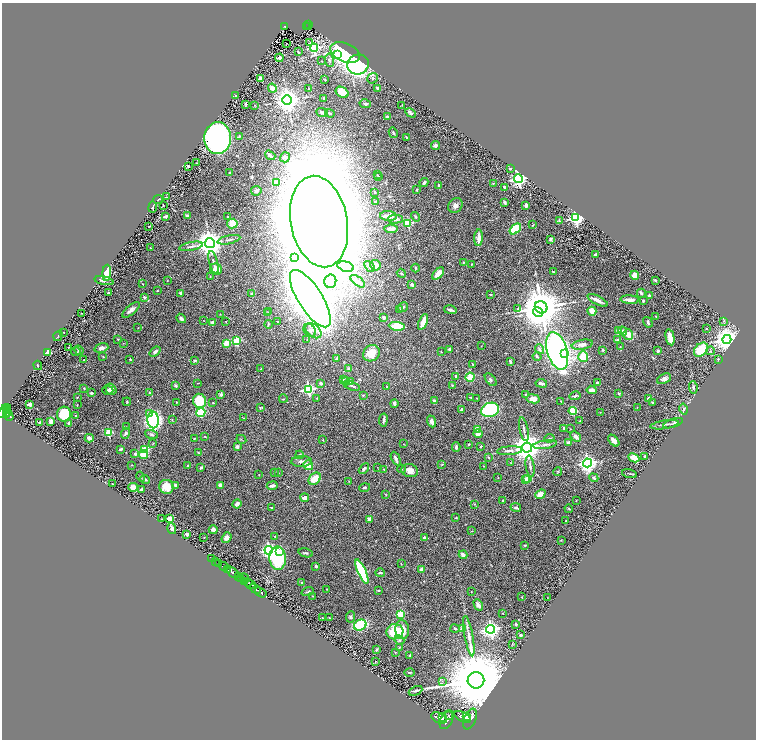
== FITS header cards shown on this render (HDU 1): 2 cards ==
NAXIS1  =                 1508
NAXIS2  =                 1475

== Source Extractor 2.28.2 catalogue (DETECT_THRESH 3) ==
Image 1508 x 1475 px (HDU 1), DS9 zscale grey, zoomed out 1/2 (1 PNG px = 2 x 2 image px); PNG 758 x 742 px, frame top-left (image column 1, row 1474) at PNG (2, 3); each listed source drawn as its Kron ellipse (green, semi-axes under 4 px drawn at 4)
Background 0.63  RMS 0.03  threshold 0.0885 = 3 sigma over >= 5 px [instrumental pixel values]
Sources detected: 449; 22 cannot appear on this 1/2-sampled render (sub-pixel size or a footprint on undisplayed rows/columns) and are neither listed nor drawn; the other 427 listed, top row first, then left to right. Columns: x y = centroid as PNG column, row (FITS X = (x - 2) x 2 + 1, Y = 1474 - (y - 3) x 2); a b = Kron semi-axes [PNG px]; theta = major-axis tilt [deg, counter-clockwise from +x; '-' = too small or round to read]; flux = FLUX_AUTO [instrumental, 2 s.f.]
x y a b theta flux
308 25 4 2 - 110
285 27 4 2 - 96
306 27 2 1 - 13
308 27 2 1 - 21
310 42 2 1 - 20
286 44 3 1 - 58
314 48 4 4 - 650
298 52 4 2 - 4.7
345 52 15 9 -23 990
337 55 3 3 - 190
279 58 4 3 - 14
329 60 7 4 -84 14
322 61 2 2 - 3
358 65 11 10 - 1300
260 78 3 2 - 15
372 78 6 5 - 13
325 80 2 2 - 2.9
272 88 5 4 - 40
309 88 3 2 - 7.4
378 88 3 2 - 14
342 92 7 5 -31 80
236 96 2 2 - 15
324 98 3 2 - 4.8
287 100 5 5 - 5500
246 104 4 2 - 4.9
365 104 6 4 -12 9.4
255 105 3 2 - 2.3
402 105 2 2 - 2.4
322 112 6 4 -21 9.7
330 113 5 3 - 7
411 113 6 3 -30 14
387 117 3 3 - 9.3
393 133 5 3 - 6.3
239 136 3 2 - 4.3
407 137 3 1 - 4.9
217 138 16 13 84 2500
435 146 4 4 - 14
270 155 5 2 - 14
285 157 5 5 - 17
196 163 2 1 - 2.2
188 166 2 2 - 5.5
510 168 3 3 - 6.1
230 173 3 3 - 5.8
377 175 3 2 - 3
379 176 2 1 - 1.6
518 179 4 4 - 1300
276 182 2 2 - 94
424 183 4 3 - 19
493 183 3 2 - 3.7
439 185 2 2 - 16
505 187 4 3 - 16
416 190 2 2 - 3.3
256 191 5 5 - 15
374 192 2 2 - 13
166 197 3 2 - 3.2
158 199 5 2 - 5.3
375 202 3 3 - 6.1
504 202 4 2 - 11
163 205 3 2 - 5.1
455 205 8 6 49 22
526 205 4 3 - 21
153 207 5 2 - 7.1
166 216 4 2 - 16
187 216 4 2 - 13
388 216 8 5 -4 51
228 217 3 3 - 5.9
415 217 5 2 - 5.9
576 218 4 4 - 1300
396 219 7 4 2 17
559 220 4 2 - 4.3
319 222 46 28 -79 43000
232 223 5 5 - 88
408 223 4 3 - 240
533 225 3 2 - 3
149 226 2 2 - 11
391 229 7 4 -4 37
515 229 7 4 38 250
479 238 8 3 87 52
551 239 4 3 - 11
229 240 11 3 12 15
210 243 5 5 - 8600
191 246 12 3 11 18
150 248 2 2 - 2.6
595 254 2 2 - 7.8
295 258 4 4 - 6.6
213 262 12 3 -76 14
463 262 3 2 - 4.4
472 264 3 2 - 3.2
375 265 5 5 - 49
369 266 6 3 -47 8
346 267 8 5 -14 25
416 268 4 3 - 4.5
216 269 6 5 - 60
553 271 3 2 - 5
107 273 8 4 85 130
401 273 5 3 - 6.5
438 274 7 4 47 54
635 275 4 4 - 76
210 276 3 3 - 3.1
655 280 2 2 - 6.3
104 281 9 3 -12 11
167 281 2 2 - 2.9
330 281 7 6 - 27
358 281 9 3 -36 15
143 284 2 2 - 2.6
412 284 4 3 - 17
157 291 2 1 - 3.2
108 293 3 2 - 3.7
181 293 4 3 - 30
641 293 4 3 - 12
251 294 3 2 - 6.5
490 294 3 2 - 4.6
650 296 3 2 - 20
144 297 4 4 - 8.7
310 299 33 12 -58 11000
598 300 11 3 -27 32
630 300 9 3 -4 36
643 301 4 3 - 6.6
403 307 5 3 - 9.2
541 307 6 6 - 22000
400 309 4 3 - 6.6
518 309 4 3 - 4.2
131 310 11 4 42 24
450 310 6 3 -13 17
592 311 4 3 - 81
269 312 3 2 - 2.6
538 312 5 4 - 6300
82 313 2 1 - 2.5
267 313 3 2 - 2
220 314 2 2 - 2
384 317 2 2 - 25
656 317 3 2 - 3.8
181 318 5 3 - 17
203 321 2 2 - 2
724 321 4 2 - 3.5
213 322 3 2 - 24
226 322 2 2 - 2.2
278 322 3 2 - 4.5
423 322 8 3 69 50
648 322 6 3 -58 9.6
268 324 4 3 - 4.7
397 326 8 4 -7 170
138 328 2 1 - 1.8
706 329 2 2 - 7.9
310 330 7 5 -48 25
313 331 9 6 -42 32
618 331 4 3 - 28
623 331 5 4 - 29
63 332 2 1 - 2.5
628 334 5 5 - 51
58 336 5 2 - 5
670 337 8 3 -78 65
118 339 2 2 - 4.6
727 339 4 4 - 7200
307 340 2 2 - 2.2
617 340 4 3 - 7.7
236 341 3 3 - 300
123 343 3 3 - 2.7
226 343 3 2 - 120
582 345 11 5 11 29
481 346 3 2 - 2.3
620 346 2 2 - 1.8
68 347 2 2 - 2.2
101 348 7 4 18 20
449 349 2 2 - 29
539 349 5 3 - 8.2
79 350 5 3 - 10
603 350 3 3 - 4.5
701 350 8 6 44 190
557 351 19 10 -73 2600
658 351 4 3 - 8.7
710 351 4 3 - 6.4
76 352 5 2 - 5
155 352 6 3 38 18
441 352 3 2 - 2.7
48 353 4 3 - 68
371 353 9 7 43 86
565 354 3 3 - 62
103 357 3 2 - 3.1
537 357 4 2 - 6.9
583 357 5 5 - 120
336 358 4 2 - 12
130 359 3 2 - 4.9
718 359 2 2 - 19
84 360 4 2 - 4
195 360 3 3 - 9.7
510 361 4 2 - 12
473 364 3 2 - 4.9
38 365 5 3 - 4.9
261 369 4 2 - 2.4
349 369 2 2 - 55
456 376 3 2 - 14
470 377 4 4 - 75
664 379 7 4 24 21
344 380 2 2 - 9.4
491 380 7 4 -50 14
346 381 4 3 - 15
350 381 4 3 - 8.4
198 383 2 1 - 2.7
321 383 4 3 - 7.7
541 383 6 3 -8 21
597 383 3 2 - 14
176 385 4 3 - 7.9
452 385 2 2 - 4.5
352 386 8 3 -18 11
387 387 3 2 - 4.2
693 387 6 3 -82 6.5
84 388 3 3 - 4.1
111 389 6 5 - 43
308 389 4 4 - 780
108 390 5 3 - 10
592 390 5 3 - 30
91 393 3 2 - 11
149 393 3 3 - 3.4
525 394 3 2 - 4.5
619 394 3 3 - 10
221 395 2 2 - 57
363 395 3 3 - 4.9
575 396 5 2 - 9.8
77 397 3 2 - 3.1
317 398 3 2 - 3.6
471 398 4 2 - 4.5
477 398 2 2 - 2.6
648 398 4 3 - 7.5
283 399 4 2 - 3.2
533 399 6 4 -9 48
200 401 7 6 - 170
434 401 2 2 - 34
561 401 3 2 - 2.4
127 402 4 3 - 4.5
176 402 2 2 - 4.5
652 402 3 3 - 4.6
213 403 2 2 - 3.3
394 403 4 3 - 20
30 404 4 2 - 21
77 405 2 1 - 3
260 407 3 3 - 5.7
637 407 3 1 - 2.2
7 408 4 2 - 210
462 409 3 2 - 9.8
684 409 5 3 - 6.2
7 410 4 2 - 230
490 410 9 7 17 630
3 411 7 3 55 330
573 411 4 4 - 160
7 412 2 1 - 48
201 412 4 4 - 280
600 412 2 2 - 2
7 414 2 1 - 130
64 414 7 7 - 230
149 414 3 2 - 35
9 416 5 2 - 170
75 416 2 2 - 13
244 418 3 2 - 4.1
153 420 8 5 -89 1300
172 420 3 2 - 3.4
383 420 6 2 82 14
51 421 4 3 - 14
431 421 6 4 -69 24
580 421 2 1 - 2.9
40 423 4 2 - 10
69 423 2 2 - 23
673 423 10 3 18 11
664 425 14 3 9 16
126 427 3 2 - 2.9
564 428 2 2 - 22
477 429 4 3 - 56
524 429 12 3 -79 14
571 429 2 2 - 1.9
108 433 3 3 - 280
125 433 5 4 - 10
478 434 4 4 - 29
151 435 7 4 -20 11
205 436 3 2 - 4.8
575 436 6 4 -44 23
89 438 4 4 - 21
549 438 5 2 - 4.4
194 439 3 3 - 4.2
241 439 5 2 - 4.1
323 440 2 2 - 3.1
614 441 7 4 -47 32
153 443 3 2 - 3.1
569 443 4 3 - 16
403 444 2 2 - 1.5
468 444 3 3 - 6
545 445 12 3 8 20
481 446 3 2 - 5.4
237 447 2 2 - 39
456 447 4 3 - 12
527 448 5 5 - 11000
121 449 4 2 - 10
145 450 3 3 - 270
510 451 13 3 5 20
198 453 4 2 - 3.6
135 454 4 3 - 13
143 454 5 4 - 80
300 455 4 3 - 9
488 457 3 2 - 3.9
645 457 4 2 - 7.7
634 458 6 4 -27 65
396 459 7 3 -65 14
301 461 10 5 2 26
511 463 4 3 - 4.3
588 463 4 4 - 2100
442 464 3 2 - 3.2
132 465 2 1 - 2.3
308 465 5 4 - 76
188 466 3 2 - 8.4
484 466 2 2 - 2.1
530 466 11 3 -82 13
377 467 2 1 - 1.4
201 468 3 3 - 7.5
364 469 6 3 43 11
384 469 3 2 - 4.2
401 469 4 2 - 5
410 470 8 6 -15 48
278 472 4 2 - 4.1
558 472 4 2 - 3.5
274 473 2 2 - 2.1
629 474 7 2 -16 5
259 475 2 1 - 2
141 477 5 2 - 3.9
498 478 3 2 - 2.7
594 478 5 3 - 11
315 479 7 5 41 87
528 479 3 3 - 32
145 480 5 3 - 9.8
526 480 2 2 - 67
349 481 3 2 - 2.1
113 484 2 1 - 3
175 485 4 3 - 13
220 485 3 3 - 21
272 486 5 3 - 24
133 487 5 4 - 39
166 487 7 7 - 95
365 487 5 3 - 9.1
141 489 2 2 - 6.9
385 494 4 2 - 3.3
540 494 5 3 - 61
305 498 4 3 - 30
502 500 2 2 - 6.1
576 501 2 2 - 2.7
237 504 4 3 - 28
474 504 4 2 - 4.1
516 507 5 4 - 13
272 508 3 2 - 8
569 509 4 2 - 4.4
456 518 2 2 - 4.2
162 519 2 1 - 2.5
170 519 4 3 - 56
369 519 3 3 - 16
566 521 2 2 - 1.9
172 528 6 3 -75 11
213 530 4 4 - 20
472 531 3 2 - 3
187 534 2 2 - 49
275 536 2 2 - 6.8
204 538 3 2 - 3.6
226 538 6 4 53 29
424 538 4 3 - 12
561 540 2 2 - 2.3
525 545 3 2 - 3.9
269 550 4 4 - 1200
280 552 3 3 - 53
305 553 7 3 -14 10
463 555 4 3 - 18
212 558 2 1 - 35
278 558 11 8 -85 380
215 561 2 1 - 76
219 563 3 1 - 80
401 564 3 2 - 2.6
224 566 5 2 - 760
316 566 4 3 - 7.5
227 569 2 2 - 280
422 570 2 2 - 62
362 571 13 4 -66 440
232 572 7 2 -40 1300
380 573 5 2 - 7.6
239 576 3 3 - 530
244 578 4 1 - 86
241 579 4 2 - 310
245 581 3 2 - 300
249 583 4 2 - 290
301 583 2 2 - 4.9
251 585 5 2 - 250
255 589 6 2 -33 820
326 589 3 2 - 1.8
379 590 2 2 - 4
261 592 6 2 -36 890
308 592 6 2 19 7.6
471 592 2 2 - 2.5
313 596 3 2 - 2
522 597 2 2 - 2.4
548 597 2 2 - 1.3
478 605 6 4 -61 19
503 613 2 1 - 1.5
401 614 4 4 - 100
329 617 3 2 - 2.8
350 617 5 4 - 8.1
322 618 2 2 - 3.5
516 624 3 2 - 8.9
360 625 6 5 - 310
462 628 3 2 - 77
455 629 4 3 - 5.7
491 629 4 4 - 2100
402 630 9 7 -83 97
395 632 8 7 - 210
521 635 3 3 - 10
469 636 20 4 -79 37
399 640 5 4 - 11
512 644 3 2 - 2.7
399 647 2 2 - 2.5
376 649 3 2 - 6.9
395 652 3 2 - 2.6
409 655 2 2 - 3.9
375 661 3 2 - 2.9
410 672 5 2 - 5.7
476 680 8 8 - 80000
442 681 3 2 - 2.8
416 691 7 3 25 9.7
449 716 3 2 - 210
466 716 2 2 - 600
443 717 2 2 - 490
463 717 9 4 -26 3200
439 718 8 5 -26 2400
470 719 11 6 66 3700
447 720 10 6 65 2500
At the frame edge (FLAGS 8, measured only in part): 1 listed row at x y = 3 411
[22 sub-pixel or undisplayed-footprint detections neither listed nor drawn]